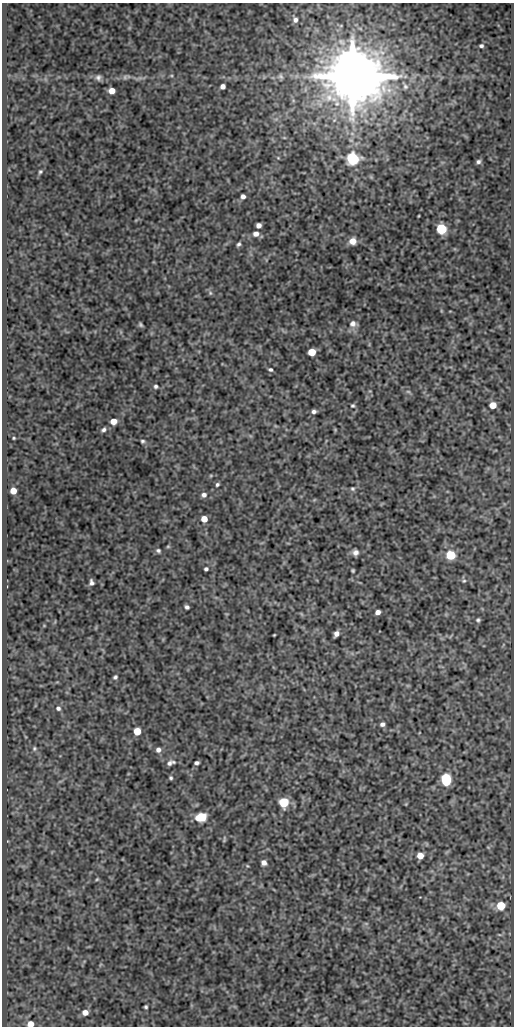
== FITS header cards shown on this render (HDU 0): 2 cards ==
NAXIS1  =                  512
NAXIS2  =                 1024

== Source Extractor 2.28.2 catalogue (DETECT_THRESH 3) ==
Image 512 x 1024 px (HDU 0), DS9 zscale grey, 1 PNG px = 1 image px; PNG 516 x 1028 px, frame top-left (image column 1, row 1024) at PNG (2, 3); no overlay
Background 91.5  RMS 0.57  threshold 1.7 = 3 sigma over >= 5 px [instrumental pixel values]
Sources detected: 72; all 72 listed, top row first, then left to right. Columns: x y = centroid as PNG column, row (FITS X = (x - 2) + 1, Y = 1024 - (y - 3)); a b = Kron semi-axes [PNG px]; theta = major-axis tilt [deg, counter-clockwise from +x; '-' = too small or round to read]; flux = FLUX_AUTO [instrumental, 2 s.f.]
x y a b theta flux
295 20 6 5 - 120
481 46 4 3 - 74
281 76 7 6 - 80
353 76 16 15 - 270000
98 77 8 7 - 120
125 77 6 6 - 91
223 86 5 4 - 160
405 86 10 6 -59 110
112 91 5 5 - 390
278 158 6 3 -19 39
353 159 10 9 - 1600
478 162 6 5 - 95
40 172 5 4 - 53
243 196 5 4 - 150
418 216 3 2 - 25
258 225 5 4 - 180
441 229 6 5 - 3300
256 234 7 6 - 210
353 241 8 7 - 310
239 244 6 4 55 80
210 293 6 5 - 73
353 324 10 8 0 200
140 325 6 4 -52 66
312 352 5 5 - 910
270 370 5 4 - 72
156 386 5 5 - 74
408 391 6 4 -1 58
493 405 5 5 - 600
353 406 5 5 - 57
314 411 5 4 - 120
113 421 5 5 - 430
104 430 6 5 - 92
14 438 3 2 - 37
142 441 5 4 - 64
217 484 5 4 - 68
352 489 5 5 - 59
13 491 5 5 - 480
204 495 6 6 - 140
204 519 5 5 - 500
168 546 5 4 - 42
158 551 6 5 - 81
355 552 7 6 - 160
451 555 6 5 - 2100
206 569 4 4 - 79
353 571 3 3 - 49
464 581 6 4 20 55
91 582 6 4 -86 110
187 607 4 4 - 90
378 612 5 4 - 210
478 620 5 4 - 66
336 634 5 4 - 170
274 635 3 2 - 31
115 677 6 5 - 73
58 708 6 6 - 110
382 724 5 4 - 120
137 731 5 5 - 750
34 748 6 5 - 64
158 750 6 6 - 150
171 763 10 5 18 150
197 763 4 4 - 89
171 778 5 4 - 59
446 779 8 6 -87 3200
284 802 6 6 - 2200
201 817 8 6 13 1600
224 839 8 4 76 54
420 856 5 5 - 460
264 863 5 5 - 190
97 879 5 3 - 39
501 906 5 5 - 1200
146 1007 4 3 - 58
85 1012 6 6 - 270
30 1024 5 5 - 490
At the frame edge (FLAGS 8, measured only in part): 1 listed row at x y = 30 1024